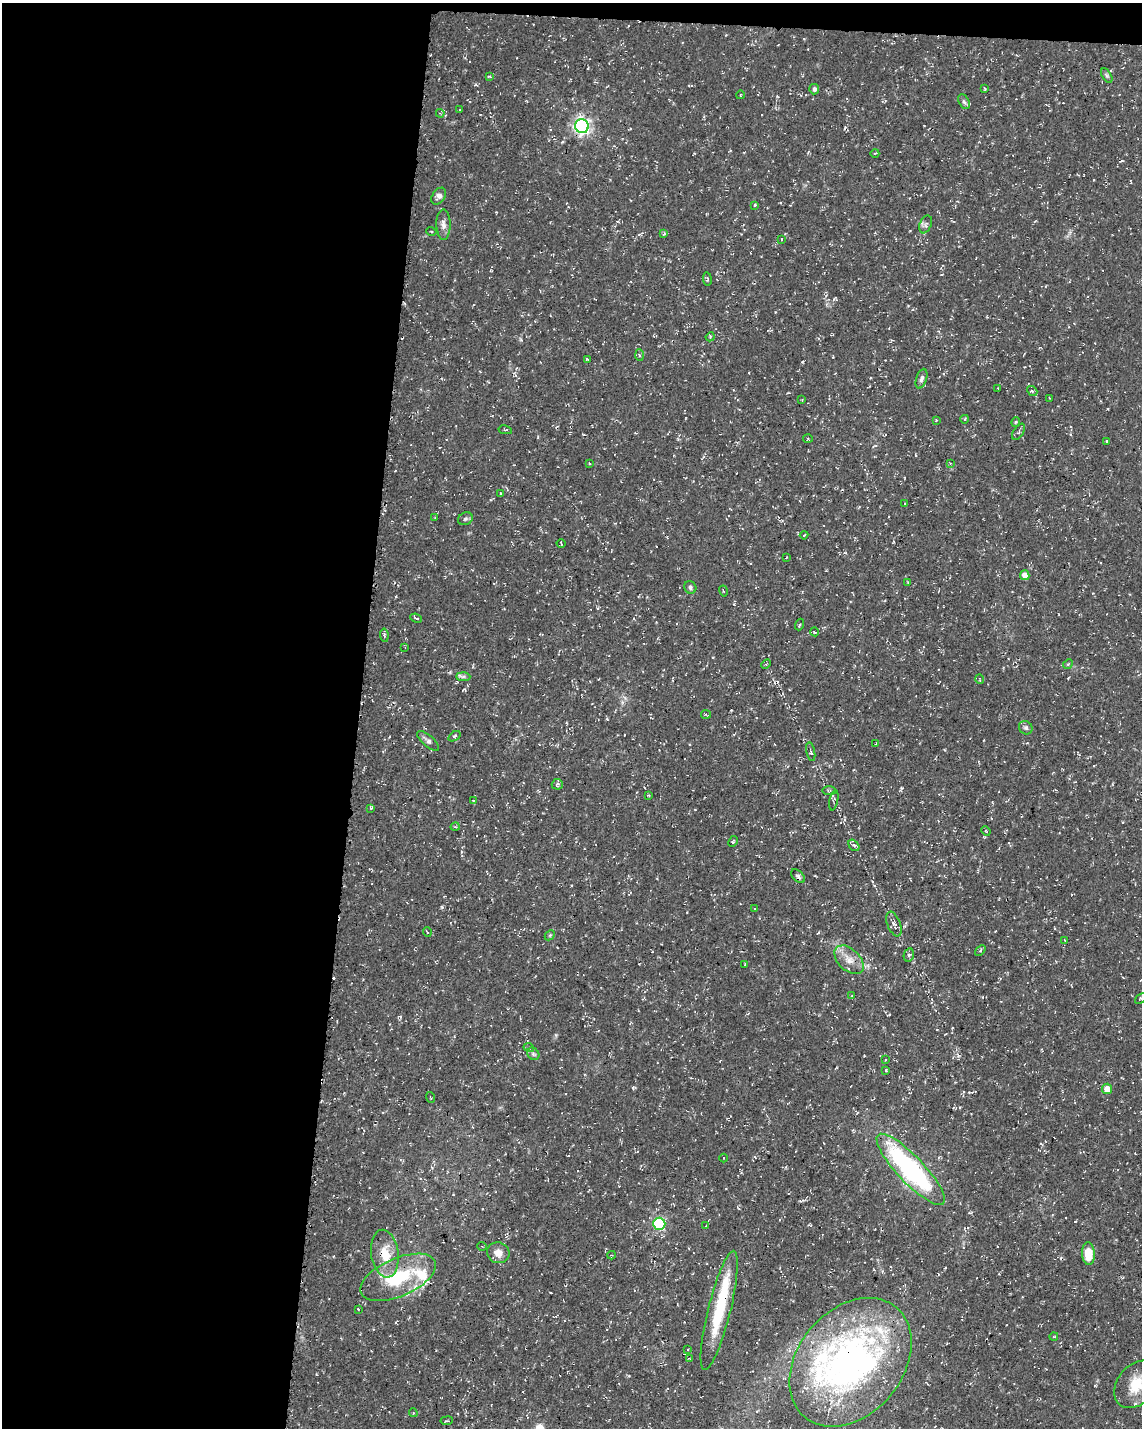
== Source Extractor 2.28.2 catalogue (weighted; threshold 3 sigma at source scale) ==
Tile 1 of 4 x 3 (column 1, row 1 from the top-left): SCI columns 13-1152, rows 3146-4571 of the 4576 x 4806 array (HDU 1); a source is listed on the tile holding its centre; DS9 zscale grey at full resolution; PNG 1144 x 1430 px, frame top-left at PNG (2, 3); each listed source drawn as its Kron ellipse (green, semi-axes under 4 px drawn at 4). Shown black and unused: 32% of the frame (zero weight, under 3 of 4 exposures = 1% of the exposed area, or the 3 px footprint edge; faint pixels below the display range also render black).
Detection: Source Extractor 2.28.2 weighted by HDU 2 'WHT'; one run over the whole footprint, this tile lists its part. Background 0.0123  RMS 0.0021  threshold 0.00948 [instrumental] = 3 sigma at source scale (4.5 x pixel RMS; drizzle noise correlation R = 1.50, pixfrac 1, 0.0396/0.0396 arcsec/px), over >= 5 px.
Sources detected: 124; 2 inside a brighter object's white glare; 7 cosmic-ray / hot-pixel residue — neither listed nor drawn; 7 inside a brighter listed object's ellipse — not listed separately; the other 108 listed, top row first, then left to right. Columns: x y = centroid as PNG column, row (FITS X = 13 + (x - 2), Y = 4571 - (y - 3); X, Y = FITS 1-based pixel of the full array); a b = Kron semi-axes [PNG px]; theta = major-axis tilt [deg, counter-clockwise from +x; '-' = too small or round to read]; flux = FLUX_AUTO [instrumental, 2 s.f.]
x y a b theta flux
489 76 4 3 - 0.21
1107 76 8 4 -59 0.41
985 88 4 2 - 0.19
814 89 5 5 - 0.66
740 95 4 3 - 0.16
964 102 8 5 -62 0.49
460 110 3 2 - 0.14
440 113 4 3 - 0.24
582 126 7 6 - 68
875 153 4 3 - 0.17
439 196 9 6 55 0.92
755 205 4 4 - 0.32
926 224 9 5 67 0.59
443 225 15 7 -90 1.2
431 231 5 3 - 0.2
664 234 4 3 - 0.26
781 239 3 2 - 0.17
707 279 7 3 -81 0.26
710 337 5 3 - 0.22
639 355 6 4 -87 0.33
587 360 4 3 - 0.36
921 379 10 5 72 0.66
998 388 3 2 - 0.2
1032 391 5 4 - 0.35
1050 398 3 2 - 0.13
802 400 3 2 - 0.17
965 419 4 3 - 0.2
936 420 3 3 - 0.15
1016 422 4 4 - 0.22
505 430 7 2 -10 0.2
1019 432 9 5 58 0.44
808 438 5 3 - 0.2
1107 441 4 2 - 0.16
589 463 4 2 - 0.18
950 463 4 3 - 0.17
500 493 3 2 - 0.14
905 504 3 2 - 0.15
435 518 3 2 - 0.16
465 519 8 6 29 0.46
804 535 4 2 - 0.2
561 544 5 2 - 0.2
786 557 3 2 - 0.19
1025 575 5 4 - 2.1
908 583 3 2 - 0.27
690 587 6 5 - 0.46
723 591 5 2 - 0.22
416 618 6 3 -23 0.3
799 625 6 3 71 0.26
814 632 4 3 - 0.24
384 635 7 4 -83 0.38
405 647 3 3 - 0.18
766 664 5 3 - 0.28
1068 664 5 4 - 0.26
463 677 7 4 -1 0.45
980 679 5 3 - 0.16
706 714 5 3 - 0.22
1026 728 7 6 - 0.49
454 736 7 4 33 0.31
428 741 13 5 -41 0.7
876 743 2 2 - 0.21
811 752 9 4 -78 0.41
557 784 5 5 - 0.42
829 791 7 4 -1 0.28
648 795 4 2 - 0.15
473 800 3 2 - 0.18
834 800 10 4 78 0.33
371 808 3 3 - 0.25
455 827 4 3 - 0.19
986 831 5 3 - 0.17
733 841 6 2 63 0.22
854 845 6 4 -50 0.47
798 876 8 5 -44 0.52
755 908 4 2 - 0.18
894 924 13 6 -68 0.99
427 932 5 3 - 0.16
550 935 6 4 44 0.26
1064 940 3 2 - 0.17
980 950 6 3 43 0.24
909 955 7 5 78 0.44
849 960 17 10 -43 2.4
745 964 4 2 - 0.21
852 996 3 2 - 0.15
1141 999 6 4 40 0.31
529 1048 5 4 - 0.31
533 1054 7 5 -46 0.42
885 1060 4 3 - 0.25
886 1070 3 2 - 0.18
1107 1089 5 5 - 2.1
430 1097 5 2 - 0.17
724 1158 4 3 - 0.15
911 1169 47 13 -47 37
659 1224 6 6 - 26
706 1225 3 2 - 0.15
482 1246 5 3 - 0.18
498 1253 11 10 - 1.6
385 1254 24 13 -82 4.9
1088 1254 11 6 -87 4.5
611 1255 4 4 - 0.2
398 1277 40 19 23 12
358 1309 3 2 - 0.16
719 1310 61 11 76 12
1054 1336 4 3 - 0.18
688 1349 2 2 - 0.14
690 1359 4 3 - 0.2
850 1362 71 52 50 86
1137 1384 26 19 49 6.2
413 1413 4 4 - 0.24
447 1421 6 3 8 0.27
Overlapping masked pixels (flux is a lower limit): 4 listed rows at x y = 582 126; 911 1169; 385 1254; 850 1362
Isophote crosses this tile's border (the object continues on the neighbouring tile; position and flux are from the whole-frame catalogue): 2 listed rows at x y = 1141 999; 1137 1384
Unlisted compact peaks at least as high as the median listed source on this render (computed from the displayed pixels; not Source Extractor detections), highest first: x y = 442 907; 734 604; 556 1035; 802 362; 901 788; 607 719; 521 340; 834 299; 731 710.